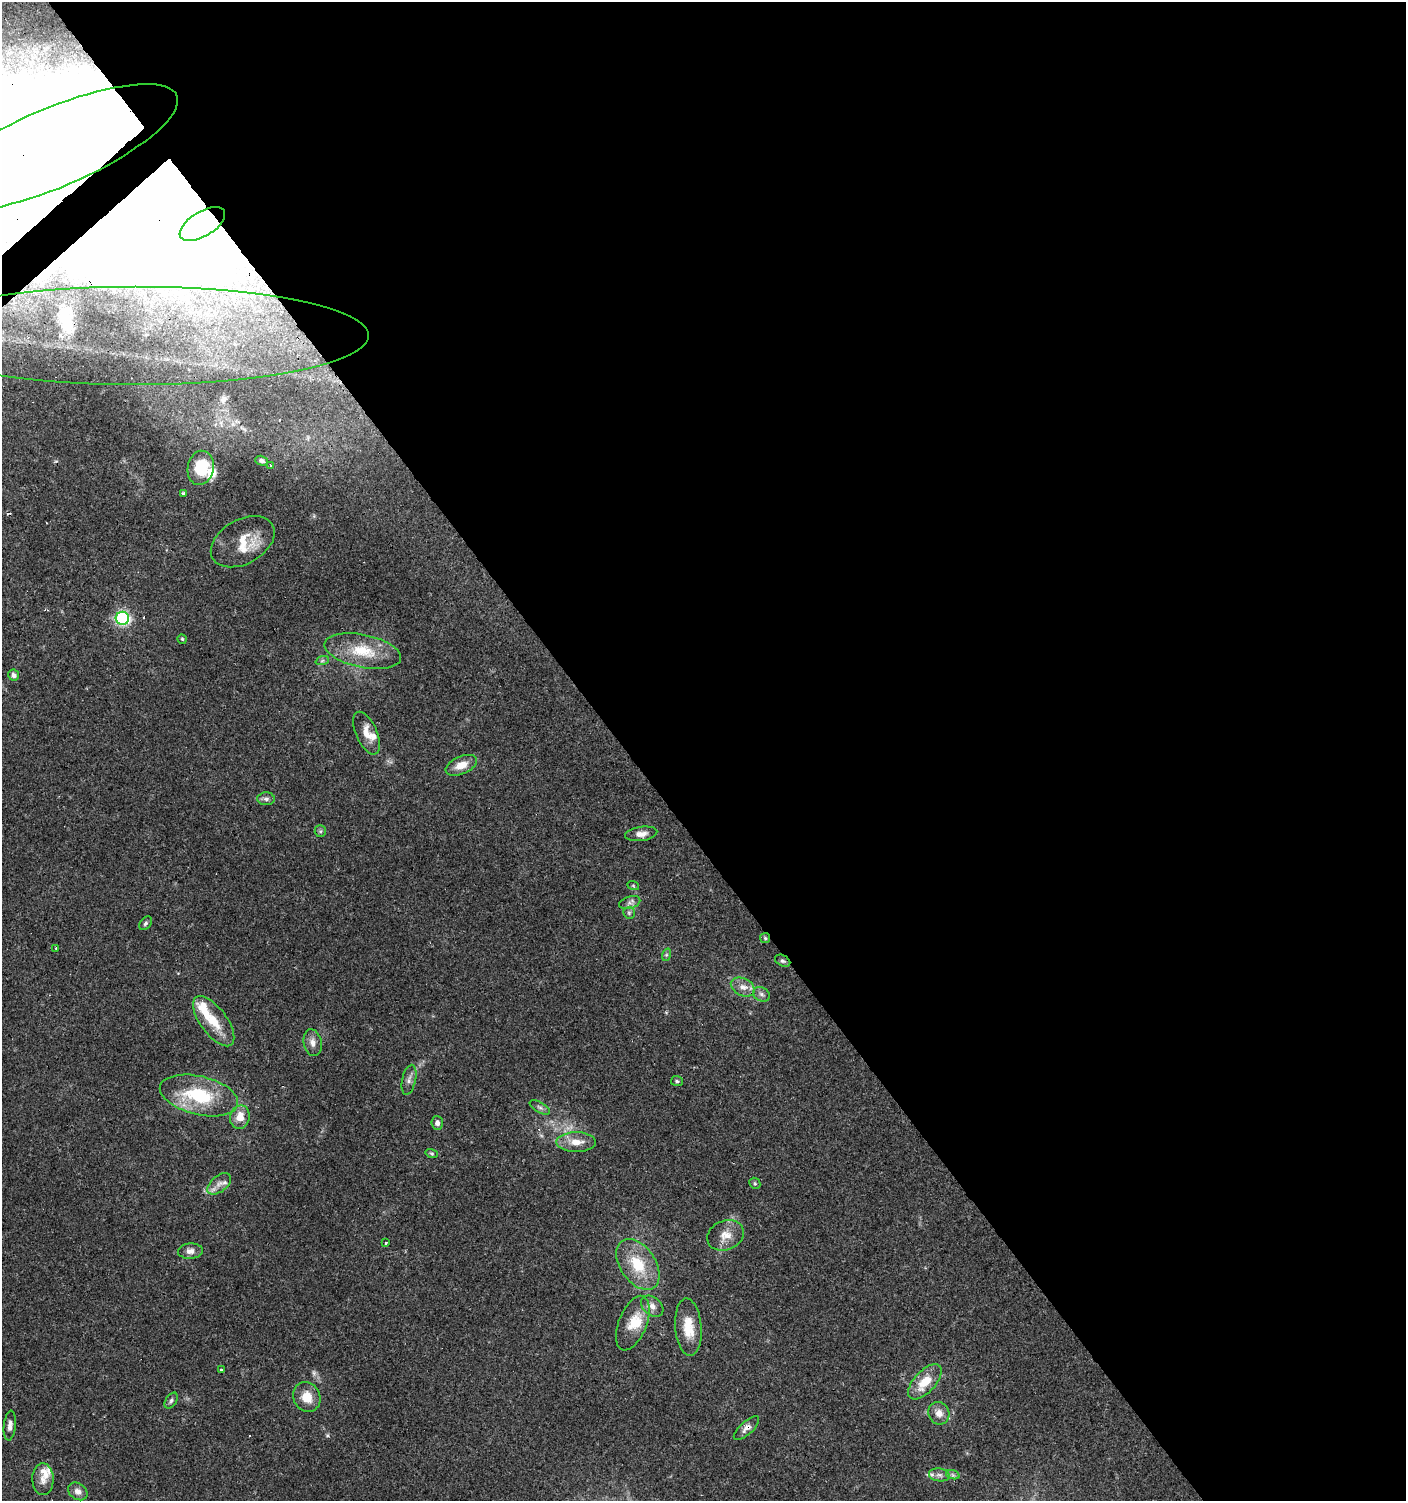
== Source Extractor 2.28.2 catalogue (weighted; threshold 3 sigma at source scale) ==
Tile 8 of 4 x 4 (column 4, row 2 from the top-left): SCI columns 4349-5752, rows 3001-4499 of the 5954 x 5998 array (HDU 1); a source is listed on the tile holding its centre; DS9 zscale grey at full resolution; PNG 1408 x 1503 px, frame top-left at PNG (2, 2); each listed source drawn as its Kron ellipse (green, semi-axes under 4 px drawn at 4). Shown black and unused: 56% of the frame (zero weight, under 3 of 4 exposures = <1% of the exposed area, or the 3 px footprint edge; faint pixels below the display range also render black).
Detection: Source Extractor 2.28.2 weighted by HDU 2 'WHT'; one run over the whole footprint, this tile lists its part. Background 0.0517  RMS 0.0052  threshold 0.0235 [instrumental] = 3 sigma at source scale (4.5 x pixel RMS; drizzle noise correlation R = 1.50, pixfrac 1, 0.0396/0.0396 arcsec/px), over >= 5 px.
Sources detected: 80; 10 inside a brighter object's white glare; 5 cosmic-ray / hot-pixel residue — neither listed nor drawn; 7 inside a brighter listed object's ellipse — not listed separately; the other 58 listed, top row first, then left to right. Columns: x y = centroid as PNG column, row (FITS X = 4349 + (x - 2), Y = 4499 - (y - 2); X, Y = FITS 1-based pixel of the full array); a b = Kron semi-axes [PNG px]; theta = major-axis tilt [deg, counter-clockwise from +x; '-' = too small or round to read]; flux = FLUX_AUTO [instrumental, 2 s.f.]
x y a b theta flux
54 148 134 39 23 9600
202 224 25 12 31 630
134 336 233 49 0 1800
262 461 6 5 - 1.4
271 465 4 3 - 1.9
201 468 17 13 80 20
184 493 4 3 - 1.8
243 542 34 22 29 14
122 618 6 6 - 96
182 639 4 4 - 0.68
363 651 39 16 -12 20
322 661 7 4 19 1
14 675 5 5 - 2.2
367 733 23 10 -67 6.8
461 765 17 9 23 6.3
266 799 9 6 -1 1.7
320 831 6 5 - 0.92
641 834 16 7 8 3.8
633 885 6 4 -20 0.63
630 903 11 6 17 2
629 913 6 5 - 1.1
146 923 8 5 51 1.2
765 938 5 5 - 0.75
56 948 3 3 - 0.82
666 955 6 4 72 0.83
783 961 8 5 -27 1.2
743 987 12 8 -27 4.1
761 994 9 7 -32 1.8
214 1021 29 13 -53 13
313 1043 13 9 -79 3.6
409 1080 15 7 78 2.6
677 1081 6 5 - 0.81
199 1095 40 19 -13 33
540 1107 11 5 -29 1.6
240 1117 12 9 77 6.8
437 1123 7 6 - 2.1
576 1142 20 10 0 7.5
432 1154 6 4 -17 0.7
755 1183 6 5 - 0.71
219 1184 14 8 38 3.6
726 1235 19 14 22 7.1
386 1243 3 3 - 2.3
190 1251 12 7 4 3.5
638 1264 28 17 -55 19
652 1306 13 8 -41 3.3
633 1323 29 14 68 11
688 1327 29 13 -85 12
222 1370 3 3 - 6.6
925 1382 22 11 47 12
307 1397 15 13 -64 8.7
171 1401 9 5 57 1.3
939 1413 11 10 - 4.5
10 1426 15 6 84 2.6
746 1428 16 6 42 3.1
939 1475 10 6 -7 2.4
953 1475 7 4 -18 1.1
43 1479 16 10 -89 4.7
78 1491 10 8 -35 3.3
Overlapping masked pixels (flux is a lower limit): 7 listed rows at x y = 54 148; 202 224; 134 336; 765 938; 783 961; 761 994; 746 1428
Isophote crosses this tile's border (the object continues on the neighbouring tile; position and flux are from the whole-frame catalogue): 2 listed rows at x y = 54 148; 134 336